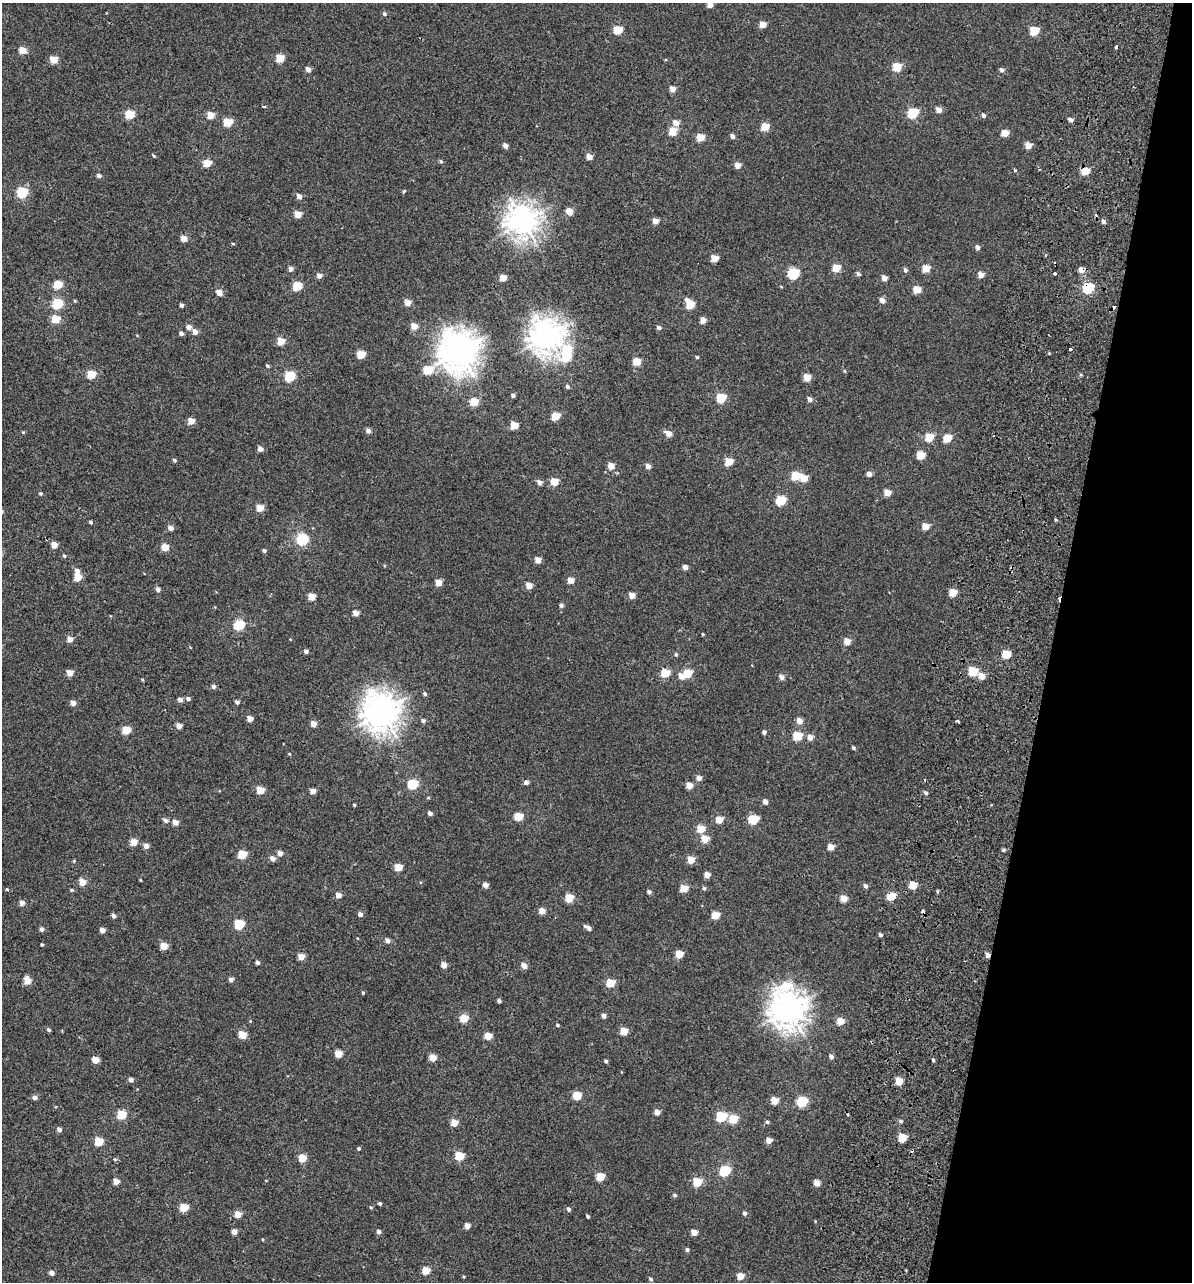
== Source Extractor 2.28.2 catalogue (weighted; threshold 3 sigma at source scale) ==
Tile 8 of 4 x 4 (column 4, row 2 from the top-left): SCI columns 3969-5158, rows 2721-4000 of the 5614 x 5431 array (HDU 1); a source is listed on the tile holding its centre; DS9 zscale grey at full resolution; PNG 1194 x 1284 px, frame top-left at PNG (2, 3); no overlay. Shown black and unused: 12% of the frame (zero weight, under 2 of 3 exposures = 11% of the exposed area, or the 3 px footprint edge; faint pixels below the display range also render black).
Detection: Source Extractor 2.28.2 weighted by HDU 2 'WHT'; one run over the whole footprint, this tile lists its part. Background -4.53e-05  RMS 0.0051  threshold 0.0228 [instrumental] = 3 sigma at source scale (4.5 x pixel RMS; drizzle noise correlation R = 1.50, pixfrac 1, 0.0396/0.0396 arcsec/px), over >= 5 px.
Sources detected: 313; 2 inside a brighter object's white glare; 9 cosmic-ray / hot-pixel residue — not listed; the other 302 listed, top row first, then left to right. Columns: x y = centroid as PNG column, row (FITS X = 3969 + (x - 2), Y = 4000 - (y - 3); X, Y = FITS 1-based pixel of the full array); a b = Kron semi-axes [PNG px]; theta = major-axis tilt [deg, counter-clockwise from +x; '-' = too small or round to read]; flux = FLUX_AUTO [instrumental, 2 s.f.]
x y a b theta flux
710 5 5 5 - 3.3
384 14 5 5 - 1
763 25 5 5 - 5.6
617 30 5 5 - 13
1034 31 6 5 - 13
22 50 5 4 - 6.9
280 58 5 5 - 11
53 60 5 5 - 8.5
897 67 5 5 - 13
308 69 5 4 - 2.7
1002 70 6 5 - 1.2
672 89 5 4 - 4.5
264 106 5 3 - 0.49
938 110 6 5 - 3.2
912 113 6 6 - 28
129 114 6 5 - 14
210 115 5 5 - 6.9
983 115 5 4 - 1.3
1070 120 5 4 - 1.9
228 122 5 5 - 14
676 123 6 5 - 4.2
765 127 5 5 - 9.9
672 131 6 5 - 9.4
1005 133 5 5 - 7.4
732 136 5 4 - 1.6
700 137 5 5 - 9.8
1028 145 5 5 - 5.4
505 146 5 4 - 2.5
154 156 5 3 - 0.5
589 157 5 4 - 4.6
441 161 5 4 - 0.77
207 163 5 5 - 10
737 165 5 5 - 4.4
1015 170 5 4 - 0.55
1085 171 5 5 - 10
99 176 5 4 - 1.4
404 191 5 3 - 0.55
22 193 6 5 - 33
299 196 5 4 - 3
569 212 5 5 - 6.5
298 215 5 5 - 5.7
523 221 12 11 - 360
655 221 5 5 - 3.8
1103 222 6 5 - 1.4
184 238 5 5 - 4.8
233 244 5 3 - 0.44
977 247 5 5 - 1.7
714 258 5 5 - 6.9
836 268 5 5 - 9.7
926 268 5 5 - 9.4
290 269 5 5 - 2
905 270 5 5 - 1.3
793 273 6 6 - 33
858 274 5 4 - 1.3
981 274 5 4 - 4.4
1054 274 3 3 - 4.1
319 276 5 5 - 2.7
503 278 5 4 - 6.3
884 278 5 4 - 3.3
58 284 5 5 - 12
297 286 5 5 - 16
1088 288 6 6 - 34
917 290 5 5 - 8.3
219 293 5 4 - 5
882 300 5 5 - 2.8
75 301 5 3 - 0.5
407 302 5 5 - 4.9
57 303 6 5 - 30
690 304 7 5 -57 13
181 305 4 3 - 1.3
56 319 5 5 - 12
703 320 5 4 - 4.2
414 326 5 5 - 5.4
189 327 5 5 - 2.7
659 327 5 4 - 1.3
195 332 5 5 - 3.3
181 333 4 4 - 1.6
547 336 12 11 - 450
281 341 5 5 - 8.4
1070 349 3 3 - 2.6
567 350 7 6 - 16
459 351 15 14 - 600
361 355 5 5 - 12
697 357 5 4 - 0.63
636 362 5 5 - 9.6
267 366 5 3 - 0.76
428 370 7 5 33 14
845 371 5 3 - 0.49
91 374 5 5 - 14
290 376 6 5 - 28
807 377 5 5 - 6.9
567 387 5 4 - 1
513 395 4 4 - 1.1
721 398 5 5 - 20
810 399 5 5 - 2.4
474 402 5 5 - 12
555 416 5 5 - 12
191 421 5 4 - 6
514 425 5 5 - 9.2
368 431 5 5 - 2
23 432 4 4 - 0.51
668 433 6 5 - 4.1
929 437 5 5 - 11
947 438 5 5 - 12
260 449 5 4 - 2.8
920 455 5 5 - 12
174 460 4 4 - 0.84
729 462 5 5 - 12
611 466 5 4 - 5.9
648 466 5 4 - 3.2
869 474 5 4 - 3
795 476 5 5 - 14
804 478 5 5 - 7.8
539 482 6 5 - 2.4
554 482 5 5 - 10
887 493 5 5 - 5.5
41 494 4 4 - 0.64
780 500 6 5 - 23
260 508 5 5 - 8.1
91 522 4 4 - 0.8
925 526 5 5 - 6.7
170 528 6 5 - 2.4
302 539 6 6 - 45
54 545 5 4 - 5.8
165 547 5 4 - 9.5
264 551 4 4 - 0.99
64 556 5 4 - 0.82
538 560 5 4 - 4.6
685 567 4 4 - 2.9
77 571 6 5 - 2.3
78 577 5 5 - 9.2
571 580 5 4 - 6.3
438 582 5 4 - 6
529 585 5 5 - 5
158 590 5 5 - 1.7
953 592 5 5 - 9.7
632 595 5 4 - 4.6
311 597 5 5 - 7.8
561 605 5 4 - 1.4
356 613 4 4 - 4.3
239 625 6 5 - 30
703 634 3 3 - 0.48
70 639 5 4 - 4.3
847 641 5 5 - 6
306 651 4 4 - 1.6
676 654 5 5 - 0.83
1006 654 5 5 - 14
973 671 6 5 - 17
70 673 5 4 - 6
665 673 5 5 - 14
687 673 5 5 - 13
681 676 5 5 - 4.4
981 676 6 5 - 5.5
782 677 5 5 - 2.5
213 686 5 5 - 1.4
425 694 5 4 - 0.98
188 699 6 5 - 1.4
180 700 5 4 - 2.2
237 702 4 4 - 1.4
73 703 5 4 - 2.9
382 712 13 11 -37 510
250 719 5 4 - 3.9
423 721 5 5 - 1.2
799 721 6 5 - 3.7
958 721 4 3 - 1.5
313 724 5 4 - 4.3
179 726 4 4 - 3.5
126 730 5 5 - 12
764 732 4 4 - 1.5
797 736 5 5 - 17
810 737 5 5 - 3.9
853 748 4 3 - 0.81
289 754 4 4 - 0.42
699 778 5 5 - 2.7
526 782 5 4 - 2.1
412 784 6 5 - 27
689 785 5 4 - 5.6
260 790 5 5 - 9.9
313 791 4 4 - 3.8
926 793 5 4 - 1.1
765 802 5 4 - 2.3
354 805 3 3 - 0.65
430 813 4 4 - 1.5
518 816 5 5 - 12
719 819 5 5 - 7.3
753 819 6 5 - 23
165 820 6 5 - 1.7
175 822 5 4 - 3.9
700 829 5 5 - 9.8
705 839 6 5 - 7.5
134 842 5 5 - 7.1
146 846 5 5 - 3
831 847 5 5 - 5.6
1003 850 4 4 - 0.84
280 853 5 4 - 3.1
242 854 5 5 - 13
273 859 6 5 - 2.4
691 860 5 5 - 7.3
74 861 4 3 - 0.48
398 867 5 5 - 11
707 875 5 4 - 4.2
140 880 4 3 - 0.35
82 882 5 4 - 8.3
485 885 4 4 - 3.5
913 885 5 5 - 11
865 886 5 5 - 1.3
704 888 5 4 - 0.86
7 889 4 4 - 0.59
684 889 5 5 - 8.4
71 890 5 4 - 0.73
937 891 5 3 - 0.53
649 892 4 4 - 1.4
338 895 5 4 - 3.8
891 896 5 5 - 15
569 898 5 5 - 12
843 899 5 5 - 7.2
22 903 5 5 - 2.9
542 911 5 4 - 5
360 914 5 4 - 2
715 915 5 5 - 10
113 916 5 4 - 1.7
239 924 5 5 - 26
588 928 8 4 -30 2.3
42 929 5 4 - 1.5
102 930 4 4 - 3.2
880 935 4 4 - 1.1
387 941 5 4 - 2.4
42 944 3 3 - 0.66
164 946 5 5 - 7.8
679 954 5 5 - 9.4
987 955 5 4 - 2.6
301 957 5 4 - 6.1
257 962 4 4 - 1.4
444 965 5 4 - 4.1
524 966 5 5 - 3.7
231 980 5 4 - 1.9
27 981 6 5 - 8.6
610 983 5 5 - 13
785 986 22 14 18 15
363 993 4 4 - 0.54
499 1001 4 4 - 1.3
788 1009 12 12 - 520
604 1016 4 4 - 2.3
464 1018 5 5 - 13
250 1021 4 3 - 0.38
840 1021 5 5 - 6.8
557 1025 4 4 - 0.65
48 1030 4 4 - 0.94
624 1031 5 5 - 10
242 1035 5 5 - 10
488 1036 5 5 - 8.3
338 1054 5 5 - 9.1
831 1057 5 4 - 1.9
432 1058 5 5 - 6.9
95 1060 5 4 - 6.3
933 1060 4 3 - 0.91
606 1061 4 4 - 1.1
131 1080 4 4 - 2.3
899 1081 5 5 - 9.2
577 1096 5 5 - 15
35 1097 5 4 - 2.1
774 1101 5 5 - 8.8
802 1102 6 5 - 30
657 1112 4 4 - 3.8
121 1115 5 5 - 20
721 1116 6 5 - 26
733 1119 5 5 - 14
901 1121 4 4 - 1
767 1122 5 4 - 0.93
454 1123 5 4 - 6.9
59 1129 5 4 - 1.9
902 1138 5 5 - 13
769 1140 5 4 - 4.4
99 1141 5 5 - 15
359 1149 4 4 - 0.7
459 1156 5 5 - 15
302 1158 5 5 - 11
115 1159 5 4 - 0.59
725 1171 6 5 - 38
600 1177 5 5 - 13
116 1181 4 4 - 4.7
697 1182 5 5 - 15
817 1183 5 4 - 4.8
675 1195 5 5 - 0.91
380 1203 4 3 - 0.84
184 1207 5 5 - 15
371 1207 5 4 - 0.52
568 1209 5 4 - 1.1
744 1213 5 4 - 1.3
238 1214 5 4 - 7.6
587 1216 3 3 - 0.78
815 1221 4 3 - 0.34
467 1226 4 4 - 4.1
234 1232 4 4 - 3.8
378 1232 5 4 - 1.8
694 1232 5 4 - 4.7
262 1239 4 2 - 0.4
687 1250 5 4 - 1.1
426 1270 5 5 - 9.7
51 1273 4 4 - 2.9
740 1276 5 5 - 6.7
651 1279 4 4 - 0.88
Overlapping masked pixels (flux is a lower limit): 4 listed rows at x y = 1085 171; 1088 288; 891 896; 987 955
Isophote crosses this tile's border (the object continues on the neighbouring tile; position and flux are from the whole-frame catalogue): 1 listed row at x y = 710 5